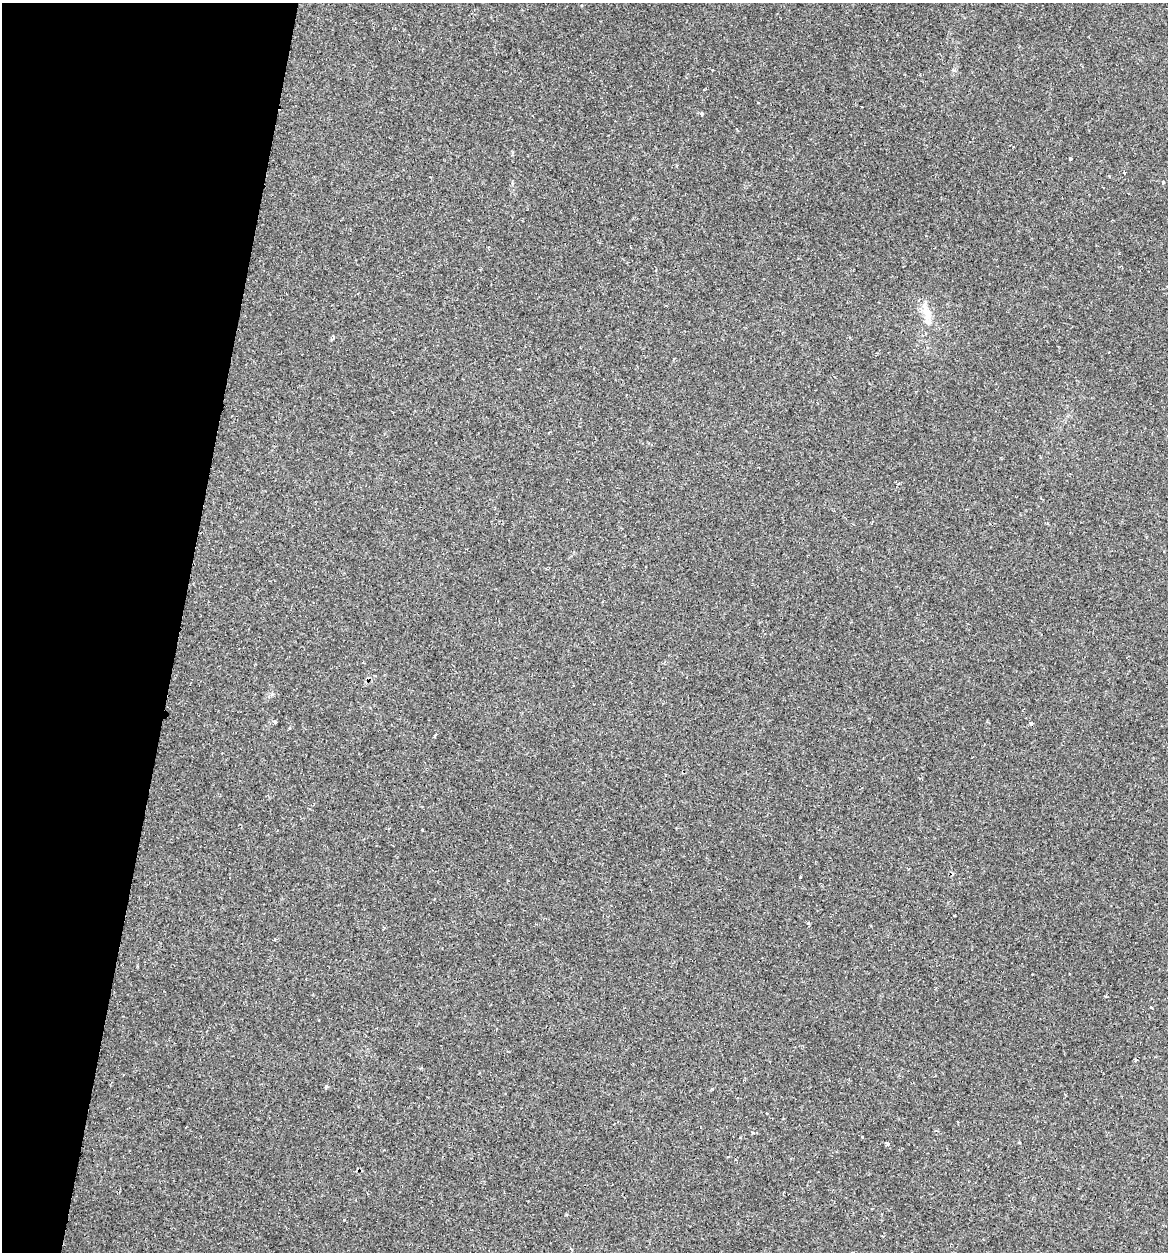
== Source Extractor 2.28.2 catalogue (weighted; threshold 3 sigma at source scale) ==
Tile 9 of 4 x 4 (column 1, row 3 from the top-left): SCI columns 124-1289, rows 1282-2531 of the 5031 x 5032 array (HDU 1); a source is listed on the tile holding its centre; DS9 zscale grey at full resolution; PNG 1170 x 1254 px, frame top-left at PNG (2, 3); no overlay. Shown black and unused: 15% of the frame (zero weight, under 2 of 3 exposures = <1% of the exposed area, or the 3 px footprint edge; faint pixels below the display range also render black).
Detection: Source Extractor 2.28.2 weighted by HDU 2 'WHT'; one run over the whole footprint, this tile lists its part. Background 0.0939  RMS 0.006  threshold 0.0269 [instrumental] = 3 sigma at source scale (4.5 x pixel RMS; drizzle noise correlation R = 1.50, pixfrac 1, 0.05/0.05 arcsec/px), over >= 5 px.
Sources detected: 22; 2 cosmic-ray / hot-pixel residue — not listed; the other 20 listed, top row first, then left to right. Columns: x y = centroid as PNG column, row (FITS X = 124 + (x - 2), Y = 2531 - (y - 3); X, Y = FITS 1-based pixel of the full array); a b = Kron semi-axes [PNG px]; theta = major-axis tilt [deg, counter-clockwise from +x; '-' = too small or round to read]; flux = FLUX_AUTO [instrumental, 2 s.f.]
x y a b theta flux
712 70 2 2 - 0.65
702 114 3 3 - 3.9
1070 159 3 3 - 1.9
1124 172 3 2 - 1.1
1163 182 3 3 - 1.7
927 313 23 9 -70 7.5
274 722 5 4 - 0.93
1031 723 4 4 - 0.72
434 736 4 3 - 0.6
423 830 3 3 - 3.2
800 878 3 3 - 1.1
955 916 3 2 - 0.73
808 923 4 3 - 0.9
1106 997 3 3 - 0.74
1151 1008 3 2 - 1
326 1087 5 3 - 0.72
767 1114 2 2 - 0.6
862 1137 3 2 - 1.6
887 1143 4 3 - 6.6
570 1249 4 3 - 0.94